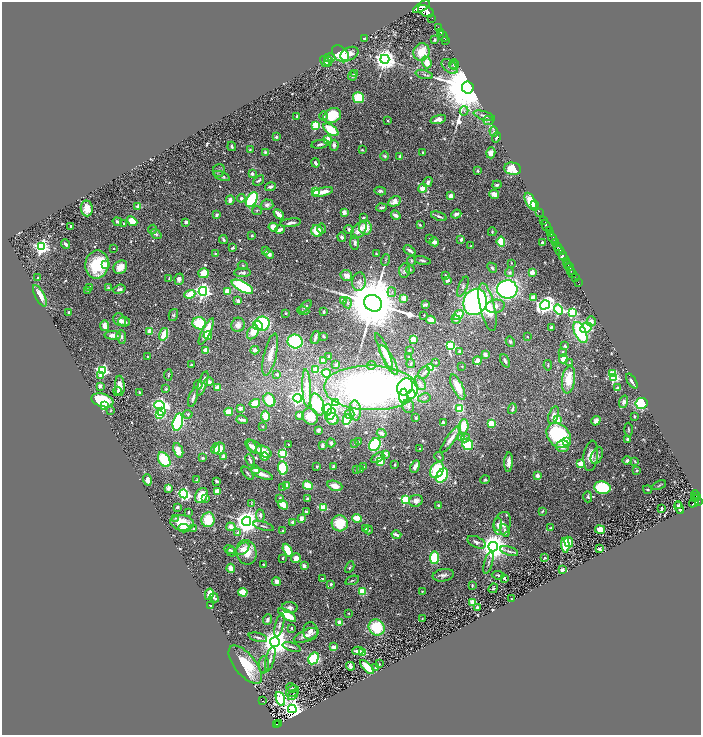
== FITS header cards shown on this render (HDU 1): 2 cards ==
NAXIS1  =                 1397
NAXIS2  =                 1465

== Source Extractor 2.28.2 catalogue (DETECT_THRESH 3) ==
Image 1397 x 1465 px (HDU 1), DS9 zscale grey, zoomed out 1/2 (1 PNG px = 2 x 2 image px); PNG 703 x 737 px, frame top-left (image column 1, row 1465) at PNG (2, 2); each listed source drawn as its Kron ellipse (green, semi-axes under 4 px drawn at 4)
Background 0.539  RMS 0.044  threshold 0.133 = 3 sigma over >= 5 px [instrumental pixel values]
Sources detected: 679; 29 cannot appear on this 1/2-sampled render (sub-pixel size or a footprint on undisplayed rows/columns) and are neither listed nor drawn; of the other 650, the 500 brightest by FLUX_AUTO listed and drawn (150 fainter detections omitted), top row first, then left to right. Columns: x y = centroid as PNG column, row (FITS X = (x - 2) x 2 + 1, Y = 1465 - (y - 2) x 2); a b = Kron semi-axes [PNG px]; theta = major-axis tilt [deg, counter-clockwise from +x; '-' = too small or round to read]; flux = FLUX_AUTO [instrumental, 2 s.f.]
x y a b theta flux
421 7 9 4 33 4000
426 11 9 5 -29 5000
432 18 2 1 - 66
438 28 3 2 - 370
441 32 3 2 - 650
443 36 6 2 -58 1100
364 38 4 3 - 16
435 39 3 2 - 9.2
446 41 2 1 - 51
421 52 9 8 - 180
340 54 10 6 -45 370
349 54 9 6 24 65
330 58 5 3 - 11
385 59 4 4 - 7900
328 61 5 3 - 10
325 62 6 3 -58 27
427 62 6 4 -69 120
453 64 5 3 - 9.4
455 65 5 3 - 11
450 66 9 5 -40 34
355 74 2 2 - 57
424 74 9 3 -14 20
352 76 4 4 - 19
468 87 6 6 - 87000
359 98 6 5 - 250
464 111 4 3 - 14
297 116 2 2 - 20
323 116 4 4 - 21
332 116 9 7 27 270
484 116 11 4 -18 31
438 119 8 4 15 61
388 121 2 2 - 19
488 121 5 3 - 11
316 125 3 3 - 570
331 130 8 4 -35 270
494 132 5 4 - 14
276 137 2 2 - 48
496 137 5 2 - 17
327 139 4 4 - 87
320 144 9 3 9 25
334 145 5 4 - 30
232 146 5 3 - 19
250 149 4 3 - 9
362 150 4 3 - 8.4
265 152 3 3 - 13
423 152 2 2 - 21
491 153 5 4 - 51
385 156 4 3 - 15
400 156 2 2 - 70
316 163 5 3 - 24
513 169 8 6 -10 190
219 171 6 6 - 21
478 171 3 3 - 16
252 174 2 2 - 72
222 176 9 3 -22 25
259 180 6 3 39 22
428 182 5 4 - 28
497 185 4 3 - 16
270 187 5 3 - 29
422 188 5 4 - 100
315 191 3 3 - 180
380 191 6 4 -11 19
323 192 11 3 14 100
494 194 5 4 - 62
451 196 3 3 - 76
241 198 4 3 - 21
230 200 5 4 - 44
252 200 8 5 60 890
394 201 6 5 - 59
531 202 10 5 -61 180
535 204 2 1 - 22
267 205 6 5 - 32
138 207 2 2 - 130
87 208 8 6 -85 69
382 208 5 2 - 21
257 210 5 3 - 8.9
344 212 2 2 - 160
539 212 2 1 - 21
279 214 6 3 -42 100
456 214 5 3 - 27
217 215 3 3 - 17
396 215 5 3 - 37
439 216 8 2 -21 19
363 218 3 2 - 15
544 220 3 1 - 74
132 221 6 4 -41 150
117 222 5 3 - 26
186 222 2 2 - 90
124 223 2 2 - 13
291 223 10 3 8 33
420 225 3 2 - 9.4
71 226 2 2 - 10
546 226 7 2 -64 1200
273 227 4 3 - 97
322 228 5 3 - 14
365 228 7 6 - 130
152 229 5 3 - 10
280 230 5 3 - 53
349 230 5 4 - 24
359 230 10 6 49 74
317 231 6 5 - 160
549 231 2 2 - 550
492 232 4 3 - 8.1
550 233 3 2 - 650
156 234 6 4 -36 19
252 236 2 2 - 44
342 237 4 3 - 24
553 238 5 3 - 390
429 239 2 2 - 10
223 240 4 3 - 16
461 240 3 2 - 73
434 242 5 4 - 39
501 242 5 4 - 220
542 242 2 2 - 41
555 242 3 2 - 560
355 243 7 4 -87 23
65 244 5 3 - 25
471 246 2 2 - 9.1
558 246 4 1 - 270
41 247 4 4 - 2900
114 248 2 2 - 11
232 248 4 3 - 10
560 250 5 2 - 340
265 251 2 2 - 42
410 251 7 2 -33 23
215 253 3 2 - 9.7
269 254 5 4 - 28
376 254 2 2 - 8.7
563 256 4 2 - 3100
386 260 6 2 72 10
422 260 8 4 -14 18
412 261 5 4 - 12
566 261 3 2 - 140
511 263 2 2 - 11
568 264 3 2 - 530
97 265 14 12 80 490
105 265 4 4 - 53
243 265 5 3 - 8.5
569 266 2 1 - 320
120 267 7 6 - 78
492 268 5 3 - 18
410 270 4 3 - 14
571 270 4 2 - 130
404 271 7 5 81 29
510 272 5 4 - 23
532 272 2 2 - 160
204 273 5 5 - 130
243 273 8 3 1 26
573 274 2 2 - 68
346 275 6 5 - 58
445 275 2 2 - 30
38 278 2 2 - 20
169 278 3 2 - 8.4
575 278 2 1 - 60
179 279 6 4 70 45
447 280 2 2 - 110
359 282 9 6 83 38
578 283 4 1 - 25
90 287 2 2 - 40
108 287 4 3 - 8.6
242 287 12 5 -28 650
463 287 10 4 67 25
119 289 6 4 20 28
507 289 10 9 - 2200
87 290 3 3 - 11
203 291 4 4 - 3400
227 291 4 3 - 98
392 292 5 3 - 14
190 294 5 3 - 210
40 296 12 4 -62 120
533 297 4 3 - 67
404 298 3 3 - 83
343 300 2 2 - 85
238 301 3 3 - 24
475 302 13 11 67 2100
347 303 5 4 - 17
373 303 9 8 - 84000
425 304 3 2 - 20
545 305 5 4 - 3900
305 306 8 4 41 25
495 306 9 6 9 68
487 307 24 7 -77 390
558 310 5 4 - 1200
303 311 6 3 -6 11
69 312 2 2 - 40
324 312 3 2 - 18
572 312 3 3 - 830
285 313 2 2 - 10
173 315 6 4 75 16
424 315 2 2 - 9.8
458 315 6 4 35 150
456 319 4 4 - 15
120 320 7 5 -49 60
431 320 5 4 - 54
591 321 5 4 - 56
124 322 6 4 -8 33
199 323 7 6 - 300
262 324 7 7 - 870
238 325 7 6 - 50
258 325 5 4 - 340
104 326 5 3 - 73
551 327 3 2 - 16
586 328 6 4 29 540
150 331 2 2 - 250
206 331 14 4 64 160
253 332 7 5 56 140
580 333 11 5 -64 530
164 334 6 3 73 170
113 335 8 4 0 61
208 336 4 4 - 110
324 336 3 2 - 10
121 337 7 4 -86 24
315 337 7 2 71 40
527 337 2 2 - 14
413 339 4 4 - 120
295 341 7 7 - 620
510 342 5 4 - 16
451 346 3 3 - 750
565 346 3 3 - 14
255 350 4 3 - 35
409 350 3 3 - 12
206 351 3 3 - 98
384 351 19 4 -66 98
460 351 4 4 - 18
563 353 4 2 - 30
485 354 4 4 - 37
270 355 21 6 76 94
148 356 2 2 - 11
329 356 2 2 - 13
409 357 2 2 - 11
563 359 4 3 - 93
323 360 3 3 - 63
389 360 17 5 -61 120
477 360 4 3 - 60
505 361 7 4 -66 25
436 362 2 2 - 9.3
411 363 4 3 - 16
569 363 4 3 - 9.4
191 365 2 2 - 34
336 365 2 2 - 71
371 365 4 4 - 17
548 365 5 3 - 10
462 366 2 2 - 7.9
431 368 3 3 - 520
316 369 3 3 - 260
102 370 4 3 - 1500
326 373 5 3 - 170
424 373 7 5 52 28
613 373 3 3 - 200
277 374 2 2 - 37
101 375 3 3 - 89
168 375 5 2 - 8.1
614 377 3 3 - 950
569 380 14 6 82 180
632 381 8 3 -58 29
209 382 4 4 - 31
203 383 13 3 72 70
420 383 7 5 -58 34
198 385 5 3 - 11
100 386 2 2 - 83
120 386 10 5 -87 110
405 387 9 7 54 1300
458 387 14 5 -64 120
218 388 3 2 - 220
307 388 19 4 -87 130
371 388 47 22 -1 4700
617 388 3 2 - 74
166 389 2 2 - 51
117 391 4 3 - 18
140 393 4 2 - 14
411 394 4 4 - 320
404 396 7 4 84 830
193 397 10 3 73 23
298 398 4 4 - 3100
424 398 6 4 10 19
102 400 11 6 -17 430
269 400 7 5 -58 250
624 402 6 4 72 35
255 403 5 4 - 170
336 403 4 4 - 670
641 403 6 5 - 640
317 404 11 6 -70 770
104 405 3 3 - 660
160 405 5 4 - 2400
408 406 7 6 - 28
240 408 4 4 - 28
327 409 5 5 - 500
460 409 4 4 - 200
512 409 5 3 - 27
111 410 3 3 - 7.9
355 410 10 5 -85 75
161 411 3 3 - 140
229 412 4 4 - 140
188 414 4 4 - 13
330 414 6 4 50 290
350 414 5 5 - 30
159 415 3 3 - 670
299 415 4 3 - 44
554 415 9 5 70 50
265 416 5 3 - 210
310 416 8 7 - 150
634 416 2 2 - 15
416 418 4 3 - 14
333 419 6 5 - 92
242 420 6 3 -10 36
347 420 5 4 - 420
557 420 4 3 - 230
596 421 5 4 - 40
178 422 9 5 75 880
443 423 4 3 - 33
491 423 3 3 - 200
262 426 2 2 - 12
463 426 7 5 85 180
318 430 3 3 - 33
628 430 7 2 -87 9.7
382 433 5 3 - 46
559 435 14 10 -46 850
461 437 3 2 - 120
465 438 4 3 - 18
451 439 16 4 54 76
627 439 3 2 - 14
359 441 4 3 - 11
566 441 2 2 - 89
331 443 4 2 - 62
355 443 3 3 - 7.9
468 444 6 5 - 360
289 445 3 2 - 8.2
322 445 4 3 - 33
375 445 7 5 52 730
251 446 7 4 -53 49
563 446 6 6 - 68
255 447 9 5 -42 49
216 449 6 3 78 62
219 449 6 5 - 120
420 449 2 2 - 16
178 450 7 4 -68 97
264 452 8 5 -27 140
283 454 3 3 - 680
385 454 2 2 - 160
223 456 3 3 - 35
591 456 15 7 83 120
597 456 9 5 67 31
264 457 4 3 - 95
439 457 5 3 - 10
202 458 3 2 - 11
378 458 7 4 29 62
164 460 8 5 -58 400
250 460 6 2 -69 17
627 460 4 3 - 21
380 462 4 4 - 190
509 462 10 4 87 61
635 462 3 3 - 11
581 464 3 3 - 380
395 465 3 2 - 11
317 467 3 2 - 13
333 467 3 3 - 20
364 467 2 2 - 20
415 467 6 3 63 39
283 468 7 5 -83 320
361 469 4 3 - 13
255 470 4 4 - 31
356 470 4 3 - 10
437 470 8 6 59 380
637 470 3 3 - 11
248 473 8 2 -49 14
262 474 11 3 -22 54
442 476 8 5 57 580
537 476 3 3 - 48
147 480 6 4 -74 48
196 480 4 4 - 9.8
485 480 5 4 - 12
217 481 3 2 - 24
308 485 5 4 - 150
659 485 7 3 25 13
286 486 2 2 - 190
335 486 8 5 -17 89
168 488 3 2 - 100
282 488 2 2 - 11
602 488 8 6 -11 490
648 489 4 3 - 10
217 491 3 3 - 150
184 494 4 4 - 1600
695 494 4 2 - 140
201 495 8 6 63 180
588 497 6 4 -89 13
697 497 2 1 - 120
206 498 2 2 - 29
280 498 4 3 - 8.8
307 499 3 3 - 10
695 499 2 1 - 63
405 500 3 3 - 600
416 501 7 6 - 48
694 501 6 3 63 470
698 501 3 2 - 360
251 504 3 3 - 8
283 505 5 3 - 140
438 505 3 2 - 22
678 506 4 4 - 18
177 507 3 3 - 18
323 508 3 3 - 440
662 508 3 2 - 11
679 508 6 4 -68 38
542 511 4 2 - 9.4
189 512 2 2 - 14
306 512 3 2 - 12
260 515 6 4 -84 26
175 518 3 3 - 8.6
301 518 4 3 - 35
357 518 5 3 - 200
208 520 7 6 - 220
247 521 4 4 - 12000
293 522 3 3 - 51
182 523 12 7 -8 170
340 523 8 8 - 280
498 524 6 2 86 85
502 524 12 8 70 100
263 526 10 2 -17 15
231 527 5 4 - 59
184 528 5 4 - 69
551 528 3 2 - 9.3
193 529 4 4 - 11
366 529 3 3 - 15
600 529 5 4 - 99
369 530 4 3 - 8.7
283 531 2 2 - 8.6
505 531 7 4 -69 25
238 533 3 2 - 47
396 535 5 2 - 42
476 542 10 5 -25 32
569 542 5 3 - 130
565 545 7 4 -86 190
493 547 5 4 - 15000
229 549 5 3 - 11
243 549 7 5 41 56
599 549 2 2 - 110
288 550 7 4 -63 230
509 551 9 3 -17 19
232 552 5 3 - 12
247 552 12 10 -77 140
283 558 2 2 - 21
296 558 5 4 - 61
434 558 6 4 81 320
545 558 2 2 - 13
488 563 11 3 75 22
264 565 3 2 - 13
304 566 3 3 - 38
350 567 6 3 62 12
231 568 4 3 - 74
562 570 3 3 - 22
443 575 11 6 9 36
498 575 6 3 -6 17
504 578 2 2 - 48
323 579 2 2 - 32
352 580 7 3 19 13
276 581 4 4 - 48
331 584 2 2 - 35
472 585 3 2 - 10
493 588 5 3 - 8.7
422 591 2 2 - 9.9
243 592 4 3 - 170
362 592 4 3 - 180
209 594 6 3 77 130
214 598 5 3 - 18
511 599 2 2 - 11
473 602 4 3 - 90
210 606 2 2 - 11
290 607 8 5 -7 36
477 607 3 3 - 16
349 613 2 2 - 15
287 615 10 4 -33 180
267 619 5 3 - 26
422 619 4 3 - 8.4
340 622 2 2 - 200
279 625 12 3 76 24
377 627 8 7 - 360
292 628 4 3 - 11
311 631 9 7 -82 49
306 635 13 6 22 59
258 637 9 2 -15 17
275 642 5 5 - 17000
292 647 9 3 -17 20
334 647 3 2 - 170
358 651 5 3 - 41
363 653 3 3 - 360
314 658 6 5 - 450
270 659 13 3 75 30
379 664 2 2 - 22
245 665 23 10 -51 380
264 665 9 5 87 27
350 666 4 3 - 26
367 667 9 4 -44 150
376 667 4 2 - 27
291 688 5 4 - 14
292 691 7 5 23 24
293 695 6 3 47 14
280 699 7 4 -70 1300
262 701 4 1 - 34
292 709 4 4 - 10000
279 723 2 1 - 11
277 724 2 2 - 27
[150 fainter detections neither listed nor drawn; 29 sub-pixel or undisplayed-footprint detections neither listed nor drawn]